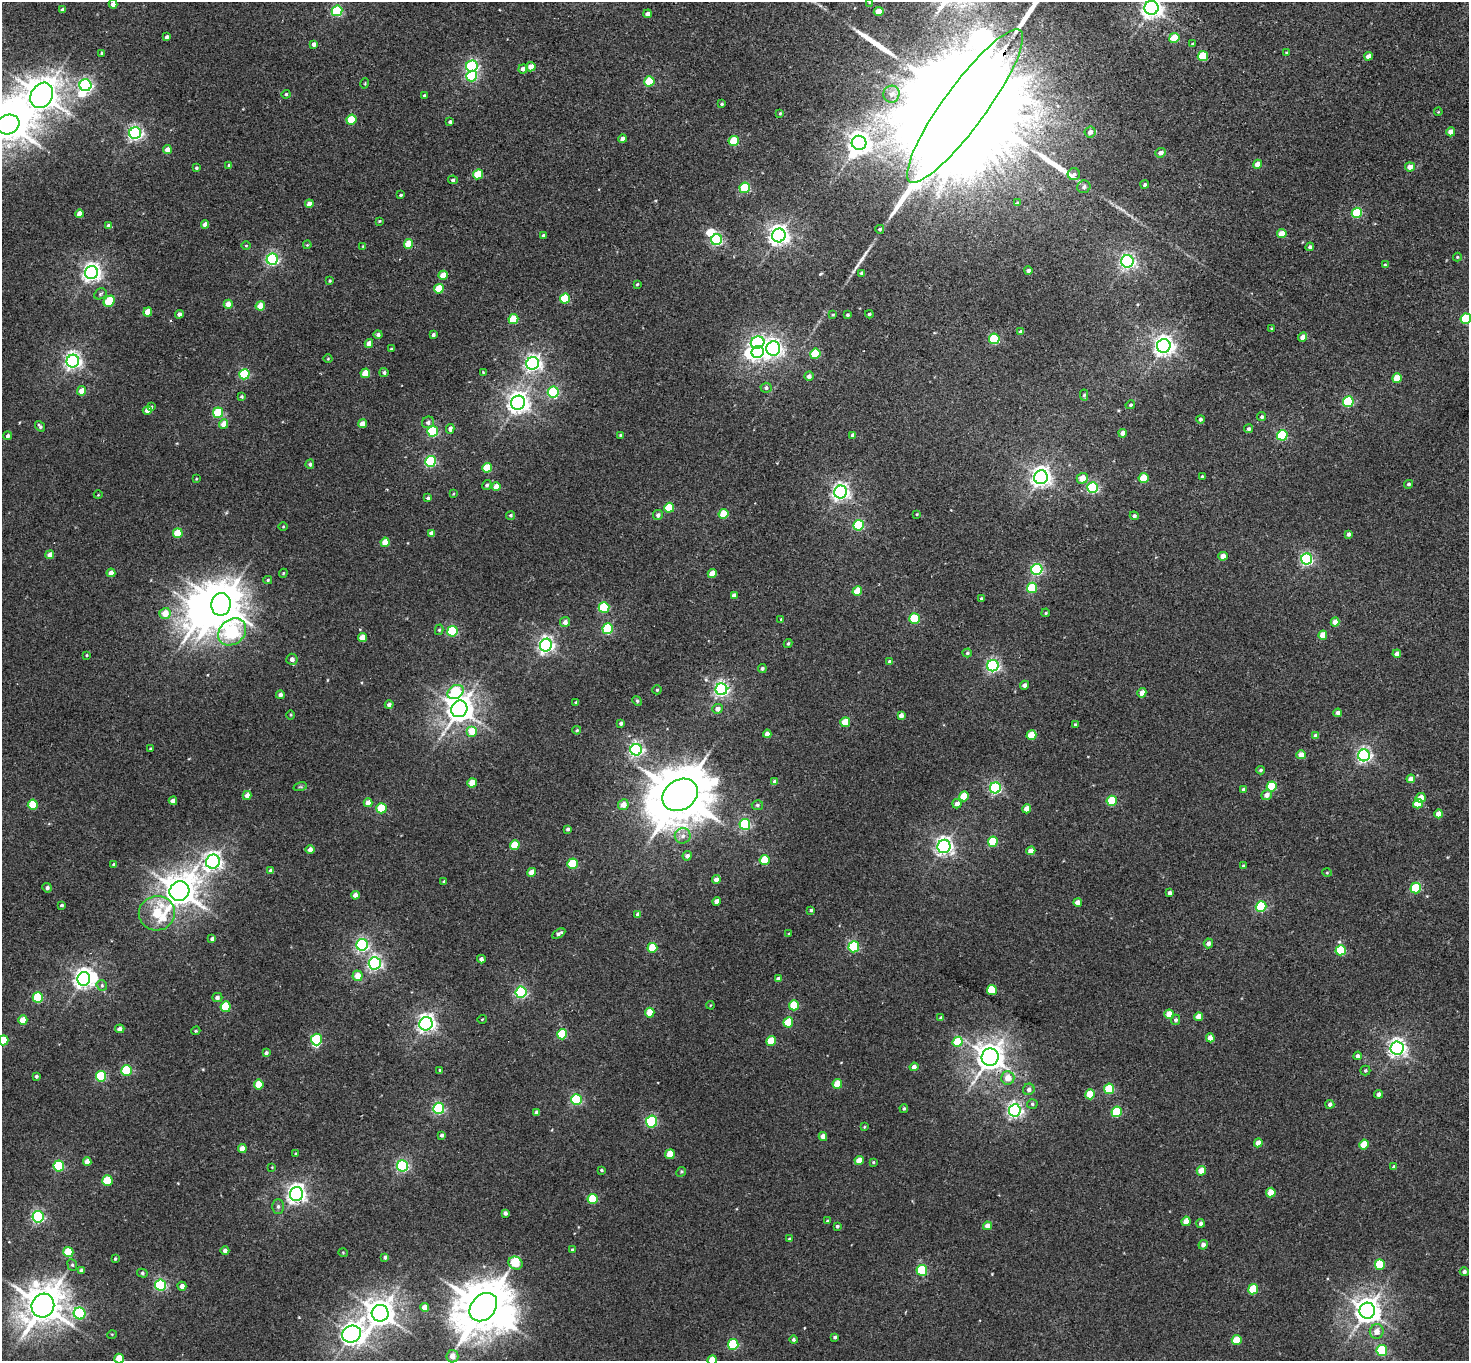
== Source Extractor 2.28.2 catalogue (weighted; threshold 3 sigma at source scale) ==
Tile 10 of 4 x 4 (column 2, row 3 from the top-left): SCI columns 1504-2970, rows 1562-2920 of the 5943 x 5978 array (HDU 1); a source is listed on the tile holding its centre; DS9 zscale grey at full resolution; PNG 1471 x 1363 px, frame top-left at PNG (2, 2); each listed source drawn as its Kron ellipse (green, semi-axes under 4 px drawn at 4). Shown black and unused: <1% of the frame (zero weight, under 2 of 3 exposures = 3% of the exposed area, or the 3 px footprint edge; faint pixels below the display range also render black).
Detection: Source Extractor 2.28.2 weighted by HDU 2 'WHT'; one run over the whole footprint, this tile lists its part. Background 0.0289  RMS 0.0064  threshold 0.0289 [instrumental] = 3 sigma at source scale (4.5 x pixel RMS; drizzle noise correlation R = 1.50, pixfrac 1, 0.05/0.05 arcsec/px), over >= 5 px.
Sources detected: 425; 8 inside a brighter object's white glare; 3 long thin detections or spike segments (spike, bleed or trail) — neither listed nor drawn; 2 inside a brighter listed object's ellipse — not listed separately; the other 412 listed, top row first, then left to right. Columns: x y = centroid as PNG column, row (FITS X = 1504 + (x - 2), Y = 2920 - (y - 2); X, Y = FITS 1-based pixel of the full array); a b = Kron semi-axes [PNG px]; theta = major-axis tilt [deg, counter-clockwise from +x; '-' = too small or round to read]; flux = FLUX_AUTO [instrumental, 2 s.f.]
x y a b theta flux
870 2 4 3 - 0.57
113 4 4 4 - 5.6
1152 8 7 7 - 410
62 10 4 3 - 1.6
337 11 5 5 - 50
879 11 5 4 - 11
648 14 4 4 - 3.9
167 37 4 3 - 1.7
1174 38 5 5 - 19
314 44 4 4 - 2.4
1193 44 3 3 - 1
102 53 4 4 - 1.2
1286 53 3 3 - 0.7
1203 56 5 5 - 26
1368 56 4 4 - 3.7
472 66 6 5 - 89
531 67 5 4 - 5.3
523 69 5 4 - 2.9
472 76 5 5 - 52
649 81 5 5 - 27
365 83 5 3 - 0.51
85 85 6 6 - 130
286 94 4 4 - 0.97
891 94 8 8 - 3.4
42 95 13 10 59 1300
424 96 3 3 - 1.1
722 104 3 3 - 0.76
965 106 94 21 54 78000
1438 112 4 3 - 0.46
780 113 4 3 - 0.55
351 120 5 4 - 19
450 122 4 4 - 1.3
8 124 11 9 19 1600
1090 132 5 5 - 3.2
1451 132 4 4 - 6
135 133 6 5 - 160
622 139 4 4 - 3.1
734 141 5 5 - 28
859 143 7 7 - 450
167 150 4 4 - 5.2
1161 153 5 4 - 3.2
1257 164 4 4 - 5.5
229 165 4 3 - 0.9
1410 167 5 4 - 4.7
196 168 3 3 - 0.86
478 174 5 5 - 23
1074 174 6 6 - 1.5
453 180 5 4 - 1
1145 184 4 4 - 1.4
1084 187 7 6 - 2
745 188 5 5 - 41
401 195 3 3 - 0.77
1018 203 4 3 - 1.1
309 204 4 4 - 4.6
1357 213 5 5 - 39
79 214 4 4 - 5.2
379 221 4 3 - 0.62
205 224 4 4 - 4.2
109 226 4 4 - 3.2
880 229 4 4 - 0.98
1282 234 5 4 - 9.7
543 235 4 3 - 0.84
779 235 7 6 - 350
717 240 5 5 - 88
408 244 5 4 - 13
307 245 4 3 - 0.51
246 246 4 3 - 0.53
363 246 4 3 - 0.51
1310 247 4 4 - 1.6
1457 257 4 4 - 0.66
272 259 5 5 - 120
1127 261 6 6 - 160
1385 265 4 4 - 0.9
1028 271 4 4 - 1.7
91 272 6 6 - 290
862 273 4 3 - 1.4
443 275 5 4 - 9.2
330 281 3 3 - 0.66
637 284 3 3 - 0.61
439 289 5 4 - 17
100 294 6 5 - 1.1
565 299 5 5 - 33
109 301 6 5 - 26
228 304 4 4 - 5.6
260 306 4 4 - 10
148 312 5 4 - 9
179 314 4 4 - 2.4
869 314 4 4 - 1.1
833 315 4 3 - 0.68
847 315 3 3 - 0.99
513 319 5 5 - 21
1466 319 5 5 - 39
1272 328 3 3 - 0.8
1021 332 4 4 - 2.1
378 334 4 4 - 1.8
433 335 3 3 - 1.4
1303 337 5 4 - 4.6
994 339 5 5 - 49
758 342 7 6 - 88
369 344 4 4 - 5.8
1164 346 7 6 - 370
391 349 3 3 - 0.59
773 349 7 7 - 210
758 352 6 6 - 170
815 354 5 5 - 30
328 358 4 3 - 0.49
73 361 6 6 - 230
533 363 6 6 - 200
384 372 4 4 - 1.4
483 372 3 3 - 0.45
365 373 5 4 - 13
244 374 5 5 - 45
809 376 4 4 - 2.3
1397 378 5 4 - 14
766 388 5 5 - 1.4
82 391 5 4 - 6.8
553 392 5 5 - 59
1084 395 5 4 - 0.94
241 397 4 4 - 0.98
1348 402 5 5 - 54
518 403 7 7 - 390
1130 405 5 4 - 1.1
151 407 4 3 - 0.93
147 410 4 4 - 4.1
218 413 5 5 - 40
1262 417 4 4 - 1.1
1200 419 4 4 - 1.3
428 422 6 5 - 2.2
224 424 5 4 - 7.2
362 424 4 4 - 6.3
40 426 6 4 -52 1.2
450 429 5 4 - 2.7
1249 429 4 4 - 1.2
433 431 5 5 - 56
1123 433 4 4 - 4.5
620 435 4 4 - 0.72
853 435 4 4 - 2.2
1282 435 5 5 - 57
8 436 4 4 - 1.5
430 461 5 5 - 65
310 464 5 4 - 1.3
487 468 5 4 - 19
1202 476 3 2 - 0.66
1041 477 7 6 - 340
1082 478 5 5 - 7.8
1144 478 5 4 - 18
196 479 3 2 - 0.45
1408 484 4 4 - 1.3
487 485 5 4 - 1.4
496 487 4 4 - 5.4
1092 488 5 5 - 80
841 492 6 6 - 240
453 494 4 3 - 0.52
98 495 4 3 - 0.44
428 498 4 4 - 1.5
669 508 5 5 - 21
724 514 5 5 - 18
917 514 3 3 - 0.54
511 515 4 4 - 0.97
658 515 5 5 - 2
1134 516 4 4 - 1.7
859 525 5 5 - 55
283 527 4 3 - 0.51
178 533 5 4 - 19
431 533 4 4 - 2.9
1348 534 4 3 - 1.8
385 542 4 4 - 11
50 555 4 4 - 3.9
1223 556 4 4 - 5.2
1307 559 5 5 - 99
1037 570 5 5 - 81
111 573 4 4 - 5.9
283 573 4 4 - 0.63
712 574 4 4 - 8.2
268 580 4 4 - 0.81
1032 588 5 5 - 33
857 591 5 4 - 13
734 596 4 4 - 3.4
981 599 3 3 - 1
221 604 11 9 80 1600
604 607 5 5 - 41
165 613 5 5 - 9
1046 613 4 3 - 0.69
781 619 3 2 - 0.46
915 619 5 5 - 35
565 622 5 5 - 2.8
1335 622 4 4 - 5.3
608 629 5 5 - 57
439 630 5 4 - 0.88
452 631 5 5 - 47
232 632 15 12 42 110
1323 635 4 4 - 8.6
362 637 4 4 - 8
788 643 4 3 - 0.86
546 645 6 6 - 210
967 653 5 4 - 0.99
1397 654 4 4 - 3.4
87 655 3 3 - 0.62
292 659 5 5 - 2.8
890 662 4 4 - 2.7
993 666 6 5 - 130
762 668 4 4 - 1.3
1024 685 4 4 - 2.2
721 689 6 6 - 160
657 690 4 4 - 0.7
455 692 9 6 30 42
1142 693 5 4 - 4.6
280 695 4 4 - 2.2
637 701 5 4 - 0.8
576 702 4 3 - 0.79
389 705 4 4 - 2.2
459 709 8 7 - 770
718 709 5 5 - 3.7
1338 713 4 4 - 2.7
291 715 5 3 - 0.57
901 716 4 4 - 3.6
845 722 5 4 - 15
621 723 3 3 - 1.2
1075 725 3 3 - 0.94
577 730 4 3 - 0.87
472 731 5 5 - 11
767 734 4 4 - 4.1
1031 735 5 4 - 14
1316 736 4 4 - 3.7
150 749 3 3 - 0.69
636 750 6 5 - 150
1301 755 4 4 - 6.1
1364 755 6 6 - 160
1260 770 4 3 - 0.99
1411 779 4 4 - 5.1
775 782 4 4 - 2.7
472 783 5 4 - 11
1272 786 5 5 - 25
300 787 7 4 17 1
995 788 5 5 - 87
1243 790 4 3 - 1.7
247 795 5 4 - 4.3
680 795 19 15 33 3800
1267 795 5 5 - 4.1
964 796 5 4 - 15
1421 798 5 4 - 5.7
173 801 4 4 - 3.7
1112 801 5 5 - 29
368 803 4 4 - 5.3
957 804 5 4 - 3.7
1418 804 5 4 - 14
33 805 5 5 - 17
623 805 5 5 - 5.4
757 805 6 5 - 1.3
381 808 5 5 - 27
1027 809 4 4 - 6.7
1439 814 4 4 - 6.6
745 824 5 5 - 72
568 829 4 3 - 1.5
683 836 8 7 - 3
993 842 5 5 - 31
515 845 5 4 - 20
944 846 6 6 - 240
310 850 4 4 - 3.7
1031 851 4 4 - 5.8
687 856 5 4 - 2.1
765 860 5 5 - 20
213 862 7 6 - 260
114 864 4 4 - 1.4
573 864 5 5 - 28
1243 866 4 3 - 0.91
271 870 4 4 - 1.6
531 872 4 4 - 6
1327 873 5 3 - 0.58
716 880 4 4 - 5
444 881 3 3 - 0.75
47 888 5 4 - 1.7
1416 888 5 5 - 38
179 891 10 9 - 1200
1169 893 4 4 - 1.6
355 895 4 4 - 4.1
716 901 4 4 - 3.9
1078 902 4 4 - 3.7
62 905 4 3 - 0.92
1261 906 5 5 - 50
811 910 4 3 - 0.95
157 913 18 17 - 31
638 914 4 4 - 2.2
559 934 7 4 30 2.2
789 934 3 3 - 0.66
212 939 4 4 - 1.9
1208 943 5 4 - 2.7
362 945 6 5 - 120
854 947 5 5 - 58
652 948 5 5 - 19
1341 950 5 5 - 30
481 959 4 3 - 2.1
375 963 6 6 - 150
357 976 5 5 - 7.2
84 979 7 6 - 320
778 979 4 4 - 2.4
102 985 6 5 - 1.1
992 990 5 5 - 31
521 992 5 5 - 83
38 997 5 5 - 38
217 997 5 4 - 1.8
711 1005 4 3 - 0.45
794 1005 5 5 - 19
226 1007 5 5 - 28
650 1013 5 4 - 12
1169 1014 4 4 - 7.2
1199 1017 4 4 - 7.6
941 1018 4 4 - 1.6
482 1019 4 3 - 0.45
23 1020 5 4 - 8.8
1176 1020 5 4 - 1.6
788 1022 5 5 - 18
426 1024 7 6 - 250
120 1029 5 4 - 2.7
196 1031 5 4 - 0.74
562 1034 5 5 - 27
1210 1038 4 4 - 5.4
316 1039 6 5 - 37
3 1040 5 5 - 16
771 1041 5 5 - 16
958 1042 5 5 - 19
1397 1048 6 6 - 250
266 1053 4 4 - 1.4
1358 1056 4 4 - 2.1
990 1057 9 8 - 790
914 1067 4 4 - 2.8
440 1070 4 3 - 1
1365 1070 5 5 - 0.94
127 1071 5 5 - 37
36 1076 4 3 - 1.1
101 1076 5 5 - 43
1008 1078 7 6 - 7
837 1084 5 4 - 13
259 1085 5 5 - 14
1029 1089 6 5 - 2.6
1109 1089 5 5 - 26
1090 1094 5 4 - 14
1379 1094 4 4 - 2.6
576 1100 5 5 - 60
1032 1104 5 4 - 0.97
1330 1104 4 4 - 1.9
439 1108 5 5 - 82
904 1108 4 4 - 0.98
1015 1110 6 6 - 180
536 1112 4 4 - 1.3
1117 1112 5 5 - 35
652 1122 6 5 - 60
864 1127 4 4 - 0.55
441 1135 4 4 - 1.3
823 1136 4 4 - 3.6
1258 1143 4 4 - 4.5
1364 1144 5 4 - 13
242 1149 4 4 - 4.6
296 1154 3 3 - 1.2
670 1154 5 4 - 12
859 1160 4 4 - 7.2
87 1162 4 4 - 4.3
873 1162 4 3 - 0.69
59 1166 5 5 - 51
403 1166 5 5 - 89
272 1167 3 3 - 0.45
1394 1167 4 3 - 1.6
602 1170 4 3 - 0.73
1201 1171 5 4 - 9.4
681 1172 5 4 - 0.83
107 1181 5 5 - 20
1271 1193 5 4 - 12
296 1194 7 6 - 280
593 1199 5 5 - 27
278 1206 7 6 - 1.5
505 1213 4 4 - 1.9
38 1217 6 5 - 100
827 1221 4 3 - 0.79
1186 1221 4 4 - 7.6
1200 1223 4 4 - 1.8
837 1226 4 4 - 1.3
987 1226 4 4 - 5.2
789 1239 3 3 - 0.65
1203 1245 5 4 - 2.9
572 1250 4 3 - 1
225 1251 4 4 - 2
68 1252 5 5 - 25
343 1253 5 3 - 0.48
385 1257 3 3 - 1.3
115 1259 4 3 - 0.73
516 1263 7 6 - 17
72 1265 6 4 -67 0.95
1380 1265 5 5 - 31
81 1270 4 3 - 1.4
922 1270 5 5 - 42
1464 1272 4 4 - 1.7
142 1273 5 4 - 1.1
161 1285 5 5 - 87
182 1286 4 4 - 3
1253 1289 5 5 - 22
43 1306 12 11 - 1600
483 1307 16 12 47 2900
425 1308 4 4 - 7.6
1367 1311 8 7 - 660
80 1313 6 6 - 66
380 1313 8 8 - 840
1377 1331 7 7 - 5.2
112 1334 5 3 - 0.47
351 1334 10 8 24 380
835 1337 4 3 - 1.1
793 1340 4 4 - 1.2
1237 1340 5 5 - 15
733 1344 5 5 - 45
1382 1350 5 5 - 38
452 1356 6 6 - 5.4
119 1359 5 4 - 11
712 1360 5 4 - 11
Overlapping masked pixels (flux is a lower limit): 2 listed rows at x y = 965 106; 990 1057
Isophote crosses this tile's border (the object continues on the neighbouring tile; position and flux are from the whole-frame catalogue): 8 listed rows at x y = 870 2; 1152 8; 965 106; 8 124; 1466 319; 3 1040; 119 1359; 712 1360